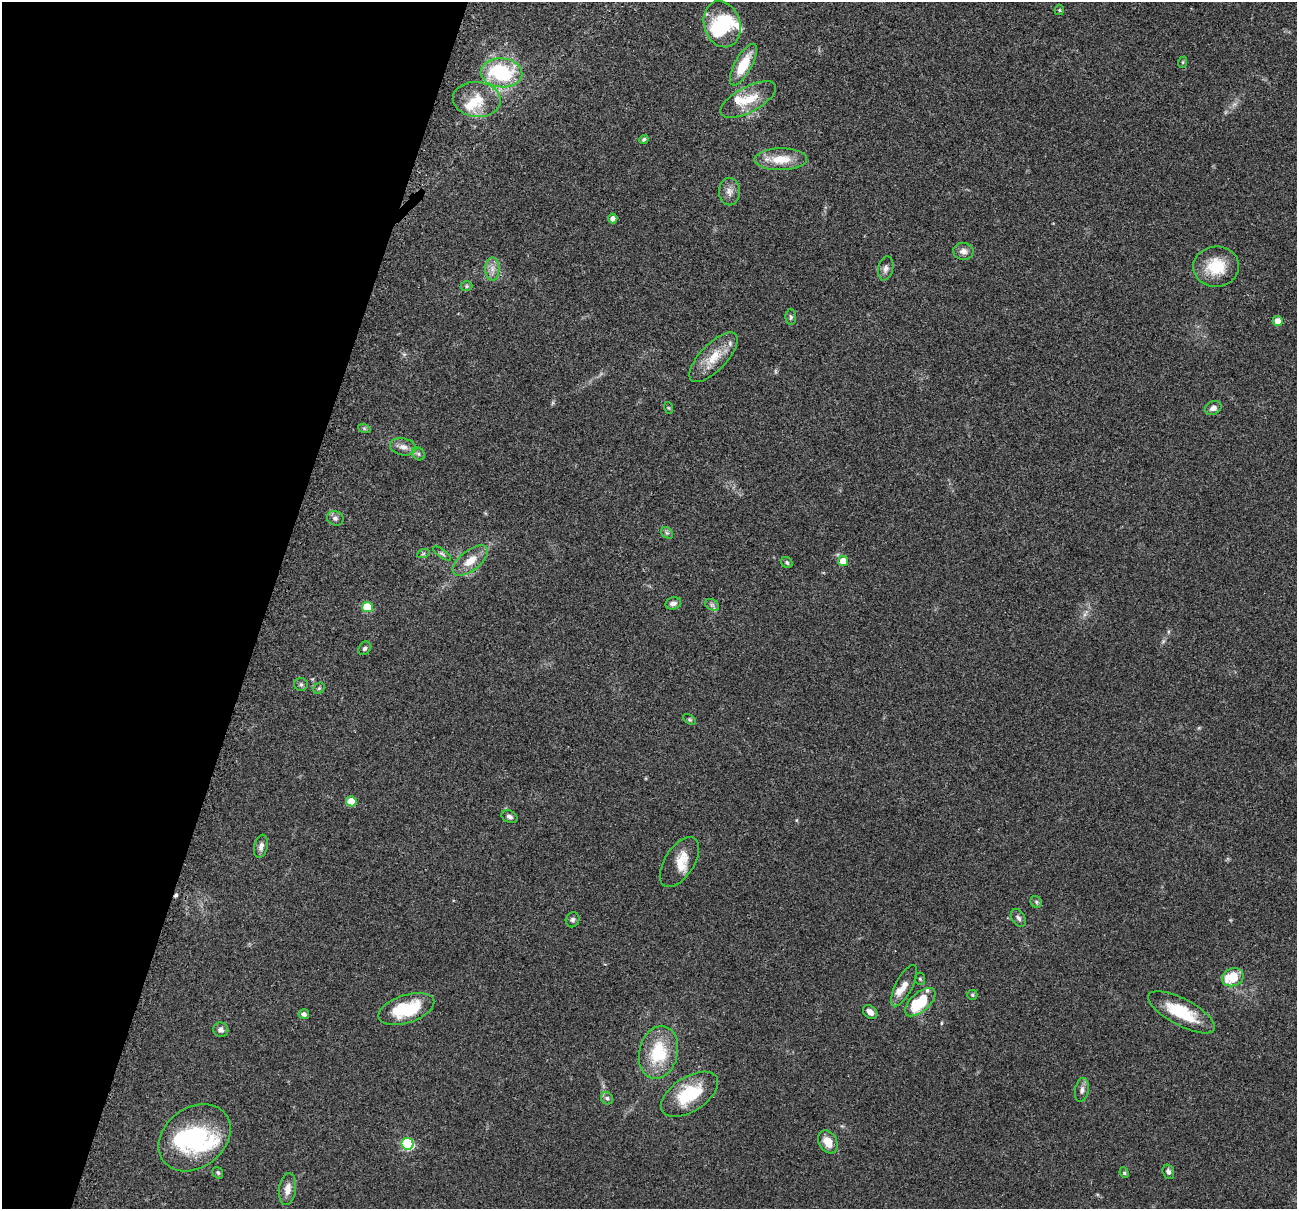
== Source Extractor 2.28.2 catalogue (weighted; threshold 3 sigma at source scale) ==
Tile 9 of 4 x 4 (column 1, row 3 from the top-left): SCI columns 31-1325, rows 1361-2567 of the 5241 x 5259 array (HDU 1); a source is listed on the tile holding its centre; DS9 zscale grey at full resolution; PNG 1299 x 1211 px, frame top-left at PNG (2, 2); each listed source drawn as its Kron ellipse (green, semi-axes under 4 px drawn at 4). Shown black and unused: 21% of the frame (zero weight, under 3 of 4 exposures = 3% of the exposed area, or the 3 px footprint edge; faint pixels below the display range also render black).
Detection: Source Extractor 2.28.2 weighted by HDU 2 'WHT'; one run over the whole footprint, this tile lists its part. Background 0.054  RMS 0.0056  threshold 0.0252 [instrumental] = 3 sigma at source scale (4.5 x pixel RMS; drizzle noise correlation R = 1.50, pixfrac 1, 0.05/0.05 arcsec/px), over >= 5 px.
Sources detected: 77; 1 too faint to see at this stretch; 2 inside a brighter object's white glare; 1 cosmic-ray / hot-pixel residue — neither listed nor drawn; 7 inside a brighter listed object's ellipse — not listed separately; the other 66 listed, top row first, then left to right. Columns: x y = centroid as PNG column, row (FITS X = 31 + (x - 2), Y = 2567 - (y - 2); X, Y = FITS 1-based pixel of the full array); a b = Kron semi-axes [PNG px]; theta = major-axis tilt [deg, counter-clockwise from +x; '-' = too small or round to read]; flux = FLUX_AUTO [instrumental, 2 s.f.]
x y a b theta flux
1059 10 5 4 - 0.67
722 24 23 18 -72 22
1183 62 6 3 71 0.65
743 65 23 8 61 16
501 73 21 14 -5 45
477 100 24 17 -6 13
748 100 31 12 28 13
644 139 5 4 - 0.88
781 159 26 11 1 13
729 192 13 10 -89 3.9
613 218 5 4 - 2.8
963 251 10 8 -8 3.1
1216 267 23 20 5 18
886 268 12 7 77 2.6
492 269 12 7 90 3.4
467 286 6 5 - 0.92
791 317 8 5 -88 1.1
1278 321 5 5 - 4.7
714 357 32 13 47 12
669 408 6 4 -70 0.58
1213 408 8 6 25 2.7
364 428 6 4 -19 0.89
403 447 13 8 -12 3.8
418 454 7 6 - 1.4
335 518 8 7 - 1.9
667 533 6 5 - 1.2
423 554 6 4 19 0.78
442 554 11 4 -36 1.3
470 561 21 10 38 8.6
843 561 5 5 - 7.7
787 562 6 5 - 1.1
673 603 8 6 12 2.2
712 605 7 5 -30 1.3
367 607 5 5 - 17
365 648 7 5 55 1.3
301 685 7 6 - 1.3
319 688 6 5 - 0.94
689 719 7 4 -31 0.82
351 801 5 5 - 13
509 817 8 6 -25 2.1
261 846 11 6 75 2.5
679 862 28 14 57 9.6
1036 902 6 5 - 0.98
1018 918 10 6 -56 1.9
573 920 7 6 - 1.6
1233 977 11 8 21 16
920 979 6 5 - 0.96
904 986 23 8 62 4.8
972 995 5 5 - 0.78
920 1002 18 9 41 25
406 1009 29 14 18 28
870 1012 8 6 -42 3.2
1182 1012 37 13 -28 23
304 1014 5 5 - 2
221 1030 7 7 - 2.3
658 1052 27 19 76 28
1082 1090 12 6 79 2.3
689 1094 32 17 33 29
607 1098 6 5 - 1.4
194 1138 39 30 37 57
828 1142 12 9 -60 7.4
407 1144 6 6 - 55
1168 1172 7 5 -72 1.8
218 1173 6 5 - 0.97
1124 1173 5 4 - 0.84
288 1189 16 8 82 4.6